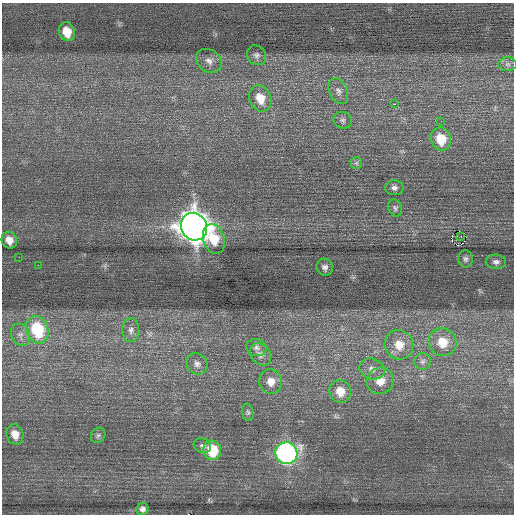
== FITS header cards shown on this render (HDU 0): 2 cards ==
NAXIS1  =                  512 / Axis length
NAXIS2  =                  512 / Axis length

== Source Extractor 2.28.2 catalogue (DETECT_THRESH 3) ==
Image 512 x 512 px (HDU 0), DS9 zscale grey, 1 PNG px = 1 image px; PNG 516 x 516 px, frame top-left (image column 1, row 512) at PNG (2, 3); each listed source drawn as its Kron ellipse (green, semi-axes under 4 px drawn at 4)
Background 0.293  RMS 0.73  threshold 2.2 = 3 sigma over >= 5 px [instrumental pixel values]
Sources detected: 43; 1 with non-positive FLUX_AUTO (blend fragments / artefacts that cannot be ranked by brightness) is neither listed nor drawn; the other 42 listed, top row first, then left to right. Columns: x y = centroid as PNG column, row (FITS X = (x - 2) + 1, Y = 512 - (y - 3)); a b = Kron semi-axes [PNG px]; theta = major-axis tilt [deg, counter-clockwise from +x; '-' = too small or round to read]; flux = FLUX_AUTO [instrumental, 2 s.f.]
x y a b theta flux
67 32 9 8 - 890
256 55 10 9 - 210
209 61 14 11 -35 370
507 64 9 7 0 200
338 91 14 9 -66 310
260 98 13 11 -66 870
394 104 2 2 - 530
343 120 9 8 - 180
441 121 2 2 - 26
441 139 12 10 -73 1200
356 163 6 5 - 94
394 188 9 7 -2 180
395 208 9 6 -65 130
194 227 14 12 -58 67000
461 236 3 2 - 86
214 239 15 10 -73 1200
9 240 8 7 - 440
19 257 2 2 - 24
465 259 8 7 - 150
496 262 10 7 -2 190
38 265 2 2 - 130
325 267 9 8 - 200
37 330 14 11 -70 3200
131 330 12 8 -90 290
20 335 11 9 -66 310
442 342 14 13 - 1100
399 345 15 14 - 950
256 347 10 8 -12 240
260 354 12 9 -49 310
423 361 8 8 - 210
197 364 11 10 - 280
372 369 13 10 -18 360
380 381 14 13 - 660
271 382 12 11 - 550
340 391 12 10 -63 750
248 412 9 5 -79 120
15 434 10 8 -69 520
98 435 8 6 54 120
202 446 9 7 -21 150
212 450 10 9 - 2100
286 453 11 11 - 15000
142 509 6 6 - 180
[1 non-positive-flux detection neither listed nor drawn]